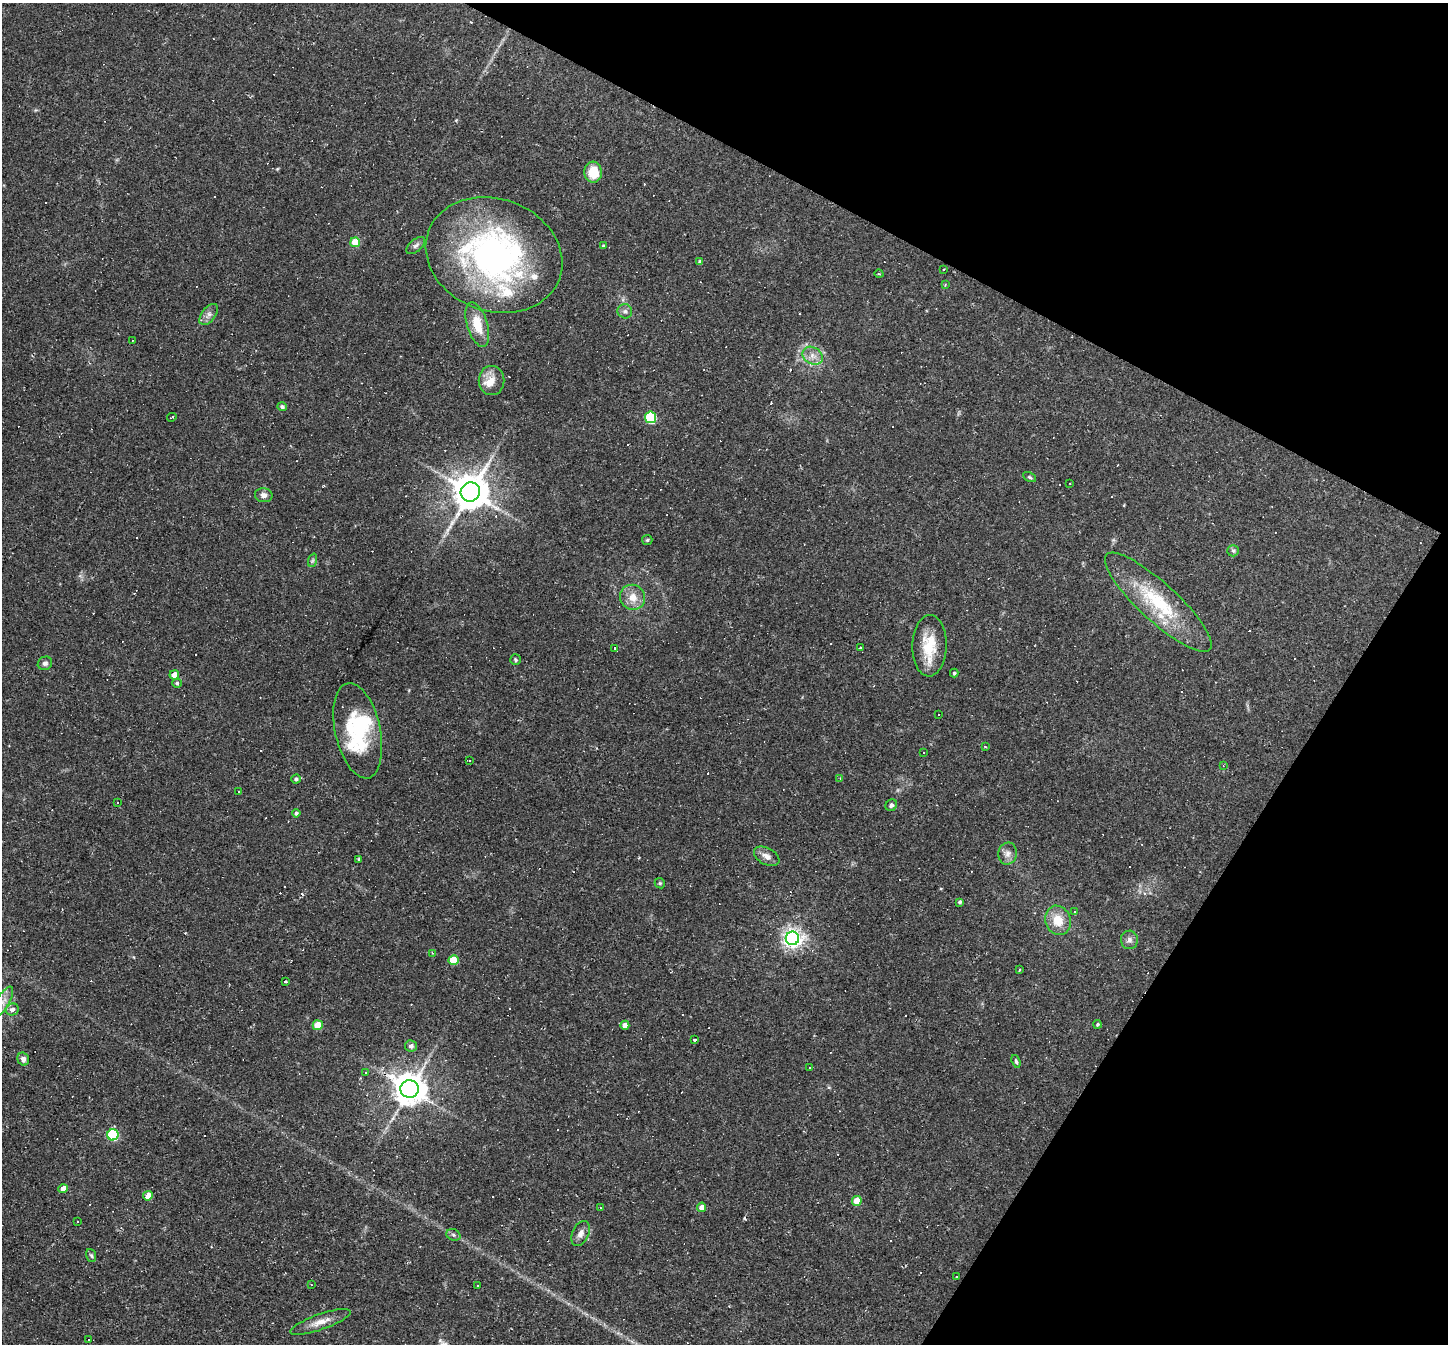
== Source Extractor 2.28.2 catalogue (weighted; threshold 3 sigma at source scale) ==
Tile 8 of 4 x 4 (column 4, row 2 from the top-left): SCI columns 4341-5786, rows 2831-4172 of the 5786 x 5798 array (HDU 1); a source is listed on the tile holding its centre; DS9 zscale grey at full resolution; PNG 1450 x 1346 px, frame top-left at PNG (2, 3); each listed source drawn as its Kron ellipse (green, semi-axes under 4 px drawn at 4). Shown black and unused: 25% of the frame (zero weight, under 2 of 3 exposures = <1% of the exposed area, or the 3 px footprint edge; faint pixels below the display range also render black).
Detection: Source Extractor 2.28.2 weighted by HDU 2 'WHT'; one run over the whole footprint, this tile lists its part. Background 0.061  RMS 0.0056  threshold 0.0251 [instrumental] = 3 sigma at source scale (4.5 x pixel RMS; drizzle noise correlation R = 1.50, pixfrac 1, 0.05/0.05 arcsec/px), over >= 5 px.
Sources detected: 159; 1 inside a brighter object's white glare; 65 cosmic-ray / hot-pixel residue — neither listed nor drawn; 6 inside a brighter listed object's ellipse — not listed separately; the other 87 listed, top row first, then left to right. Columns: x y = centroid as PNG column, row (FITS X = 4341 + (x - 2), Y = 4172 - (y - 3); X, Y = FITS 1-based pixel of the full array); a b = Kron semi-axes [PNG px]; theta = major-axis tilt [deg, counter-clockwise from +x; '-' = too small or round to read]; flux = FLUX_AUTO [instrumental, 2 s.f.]
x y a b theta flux
593 172 10 9 - 12
355 242 5 5 - 11
416 245 11 6 40 1.8
603 246 4 3 - 0.59
494 255 70 56 -20 170
700 262 4 4 - 1.2
943 270 3 2 - 0.83
879 274 5 3 - 0.46
945 285 4 3 - 0.46
625 311 7 7 - 1.7
209 314 12 7 52 2.6
477 325 23 10 -73 12
132 340 3 2 - 0.34
813 356 11 8 -32 3.7
492 380 14 13 - 6
282 407 4 4 - 1.3
172 417 5 2 - 0.51
650 417 6 5 - 44
1030 477 7 4 -27 0.91
1070 483 2 2 - 0.38
470 492 10 9 - 1500
264 495 9 7 -8 2.5
647 540 5 5 - 0.8
1233 551 6 5 - 1.1
313 560 7 4 71 1.1
633 597 13 12 - 6.9
1158 602 70 19 -43 39
929 646 31 17 88 17
615 648 3 3 - 9.4
860 648 3 3 - 1.4
515 660 5 5 - 0.87
45 663 7 6 - 1.8
954 673 4 4 - 0.94
174 675 5 4 - 5.4
177 683 5 4 - 1.1
939 715 2 2 - 0.4
358 731 49 22 -78 43
985 747 3 2 - 0.76
924 753 3 2 - 0.55
469 760 3 3 - 2.1
1223 766 4 3 - 0.53
296 779 4 4 - 1.4
840 779 4 3 - 0.4
239 792 4 2 - 0.42
118 802 3 3 - 2.2
891 805 6 5 - 1.2
296 813 4 4 - 1
1007 853 11 9 77 3.4
767 856 14 8 -28 3.6
359 859 3 3 - 1.5
660 883 5 4 - 0.71
960 902 4 4 - 1.1
1075 912 3 3 - 0.85
1058 920 15 12 -70 9.8
792 938 7 6 - 300
1129 940 9 8 - 2.5
432 953 3 2 - 0.48
453 960 5 5 - 16
1019 970 3 3 - 0.86
286 982 3 2 - 0.79
3 1001 16 6 61 4.2
12 1009 6 6 - 2.2
1098 1024 4 4 - 0.84
318 1025 5 5 - 13
625 1025 4 4 - 4.1
694 1040 3 3 - 1.1
411 1046 6 6 - 1.9
23 1059 7 5 -73 2.1
1016 1061 7 4 -72 0.9
810 1068 3 3 - 1.2
366 1072 3 3 - 2.2
410 1089 9 9 - 1100
113 1135 5 5 - 46
63 1189 5 4 - 4.8
148 1196 5 4 - 7.4
857 1201 5 4 - 8.6
701 1207 5 4 - 3.7
600 1208 2 2 - 0.39
78 1221 3 2 - 0.52
581 1233 13 8 64 3.4
453 1235 7 5 -22 1.3
91 1255 7 5 -71 0.96
956 1276 3 3 - 3.6
311 1285 3 2 - 0.54
477 1285 2 2 - 0.41
320 1322 32 8 19 6.5
89 1340 2 2 - 0.49